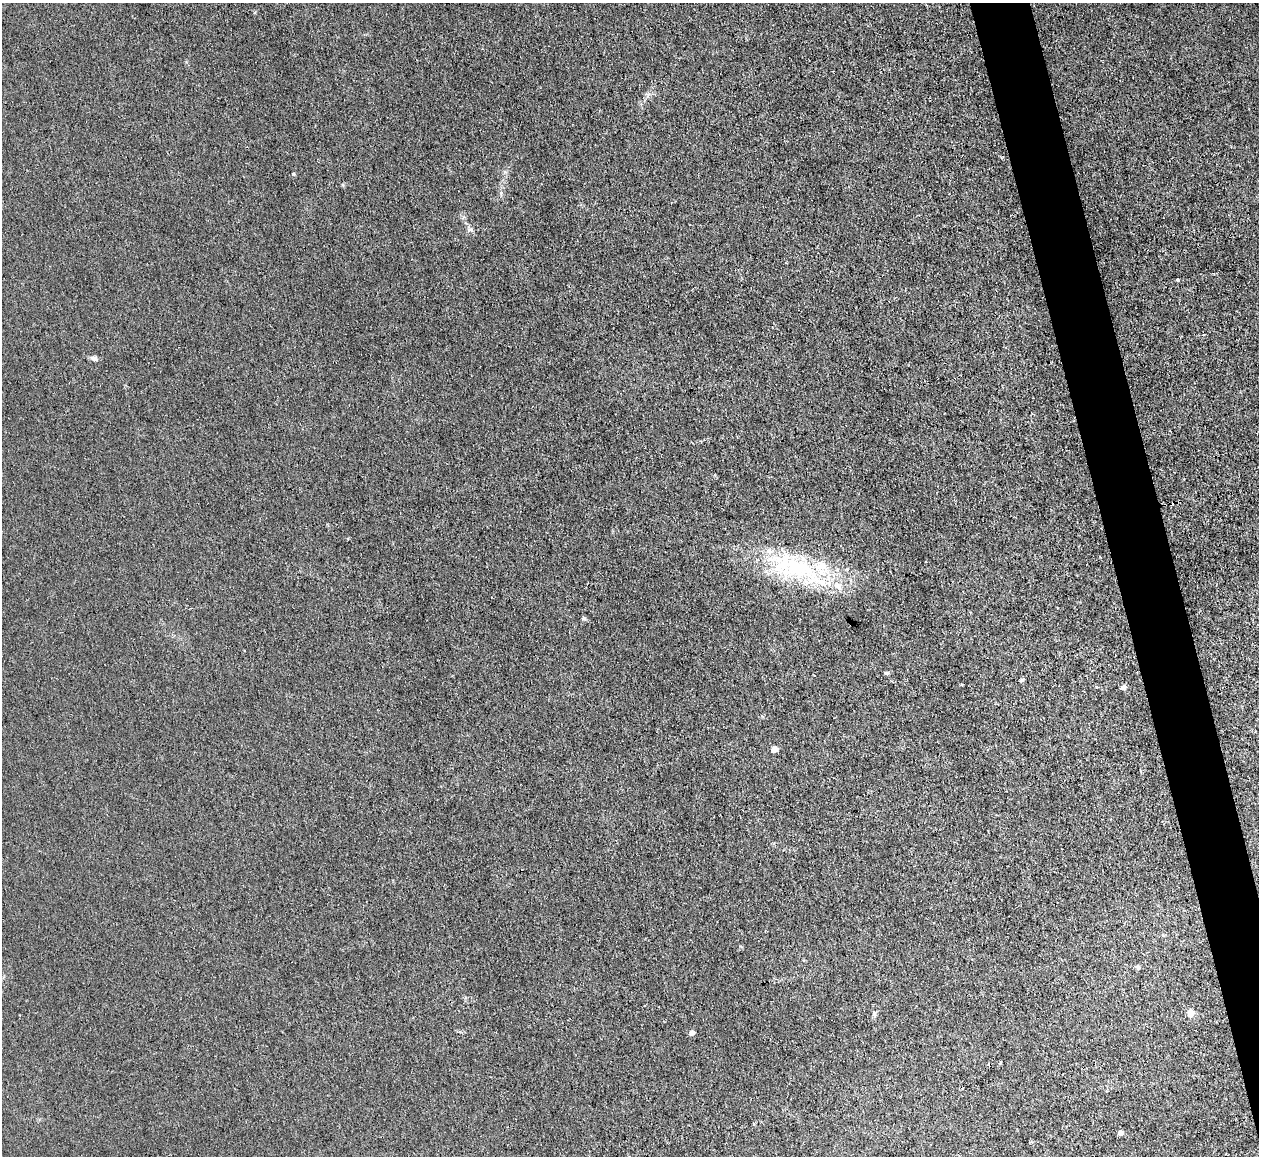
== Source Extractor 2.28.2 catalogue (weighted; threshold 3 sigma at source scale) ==
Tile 6 of 4 x 4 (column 2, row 2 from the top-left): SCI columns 1259-2515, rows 2444-3597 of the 5030 x 5006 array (HDU 1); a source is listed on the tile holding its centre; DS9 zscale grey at full resolution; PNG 1261 x 1158 px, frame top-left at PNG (2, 3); no overlay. Shown black and unused: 4% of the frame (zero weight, under 3 of 4 exposures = <1% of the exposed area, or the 3 px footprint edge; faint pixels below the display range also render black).
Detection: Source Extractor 2.28.2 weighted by HDU 2 'WHT'; one run over the whole footprint, this tile lists its part. Background 0.0222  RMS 0.0058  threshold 0.0259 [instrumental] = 3 sigma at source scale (4.5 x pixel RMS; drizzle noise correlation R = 1.50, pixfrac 1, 0.05/0.05 arcsec/px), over >= 5 px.
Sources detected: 16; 1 cosmic-ray / hot-pixel residue — not listed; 2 inside a brighter listed object's ellipse — not listed separately; the other 13 listed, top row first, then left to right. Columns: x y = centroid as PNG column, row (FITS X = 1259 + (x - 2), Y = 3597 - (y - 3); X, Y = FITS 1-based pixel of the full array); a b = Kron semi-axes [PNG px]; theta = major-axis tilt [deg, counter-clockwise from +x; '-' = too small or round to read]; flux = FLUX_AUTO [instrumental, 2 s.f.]
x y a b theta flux
470 230 9 4 0 1.2
94 358 10 6 -17 2
796 568 64 28 -20 67
583 618 6 5 - 0.82
886 673 5 5 - 0.97
1021 680 6 4 21 0.83
1123 687 6 5 - 2.1
774 749 5 4 - 6.7
1163 935 5 4 - 0.66
1138 967 6 5 - 1.2
1191 1013 6 6 - 5.9
692 1032 5 4 - 2.9
1120 1133 5 5 - 2.6
Unlisted compact peaks at least as high as the median listed source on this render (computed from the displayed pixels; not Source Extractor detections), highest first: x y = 293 174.